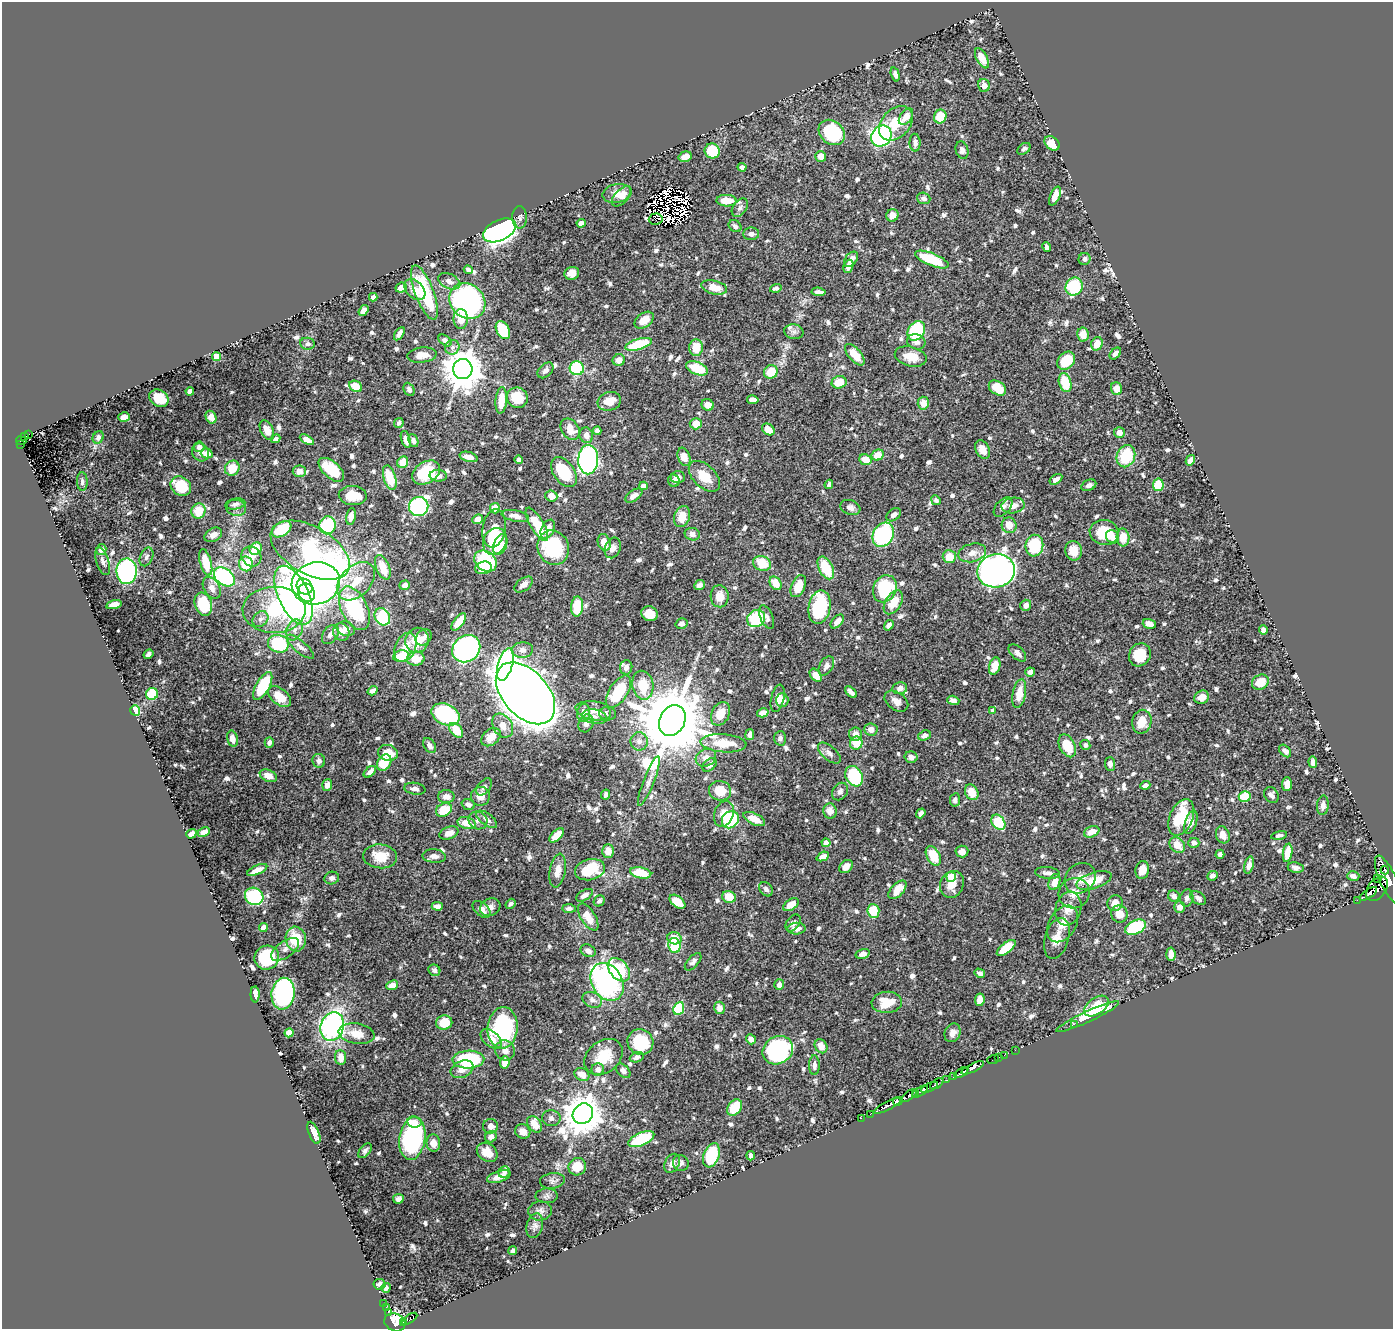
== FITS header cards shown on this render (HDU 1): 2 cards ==
NAXIS1  =                 1391
NAXIS2  =                 1327

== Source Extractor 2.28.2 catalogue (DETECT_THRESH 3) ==
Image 1391 x 1327 px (HDU 1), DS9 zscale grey, 1 PNG px = 1 image px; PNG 1395 x 1331 px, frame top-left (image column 1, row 1327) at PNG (2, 2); each listed source drawn as its Kron ellipse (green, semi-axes under 4 px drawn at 4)
Background 0.615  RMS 0.0073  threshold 0.0219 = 3 sigma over >= 5 px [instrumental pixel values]
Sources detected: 889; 13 with non-positive FLUX_AUTO (blend fragments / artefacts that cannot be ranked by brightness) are neither listed nor drawn; of the other 876, the 500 brightest by FLUX_AUTO listed and drawn (376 fainter detections omitted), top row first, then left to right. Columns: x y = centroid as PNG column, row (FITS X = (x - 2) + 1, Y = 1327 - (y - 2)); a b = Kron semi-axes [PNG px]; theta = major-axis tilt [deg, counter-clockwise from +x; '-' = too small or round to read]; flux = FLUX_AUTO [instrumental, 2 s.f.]
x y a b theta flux
982 58 11 5 -63 7.4
895 74 7 4 -74 2.1
984 85 6 6 - 3.4
940 116 7 6 - 14
906 117 9 6 54 5.6
896 123 19 14 47 13
832 132 14 11 -39 42
881 136 11 9 50 120
915 143 9 5 -88 2.4
1052 143 8 6 -42 7.4
1024 149 7 5 37 1.5
962 150 9 6 -72 1.8
712 151 8 7 - 20
821 156 5 5 - 5.5
685 157 7 5 16 3.6
742 167 4 4 - 2.1
617 194 14 9 12 5.9
622 196 12 6 46 4
1055 196 10 5 68 4
924 198 7 5 -19 2
726 201 10 6 -1 7.9
740 208 10 6 53 2
892 215 6 6 - 3.6
520 217 11 7 90 1.8
656 219 7 5 3 3.3
581 223 4 4 - 2.4
735 226 7 5 -37 1.9
500 230 18 10 25 330
751 234 8 6 1 2.5
1047 247 5 4 - 1.6
851 259 9 5 51 3
932 259 18 6 -22 20
1084 259 6 6 - 1.8
848 266 7 4 70 2.6
468 270 5 4 - 2
572 273 7 6 - 3.6
449 281 12 7 -26 3
714 287 13 6 -13 8.3
1074 287 9 8 - 37
401 288 6 4 25 4.2
776 288 6 4 17 1.5
415 290 12 8 -45 5
424 292 29 9 -69 41
818 292 7 4 -6 1.7
373 297 4 4 - 1.8
467 301 19 16 -43 160
363 311 6 4 54 4.2
461 319 10 7 -89 7.3
644 320 11 7 37 5.1
503 330 9 6 -61 22
916 331 10 8 57 41
794 332 9 7 -12 1.9
399 334 7 4 56 2.4
1083 334 7 6 - 5.1
445 340 7 4 -36 1.7
916 342 9 7 -20 2.4
307 344 7 6 - 1.7
638 344 14 5 16 22
1097 344 7 5 70 5.8
452 347 7 7 - 1.7
696 348 8 7 - 9
1115 354 7 4 45 2.3
422 355 15 7 6 4.5
855 355 13 6 -49 9.8
911 356 16 9 -14 8.5
217 357 4 4 - 17
619 360 6 6 - 4.2
1066 361 10 7 47 16
577 368 7 7 - 43
697 368 11 6 -21 15
463 369 10 9 - 1500
545 370 9 6 45 2.3
771 372 7 6 - 12
839 382 7 6 - 7.8
1065 383 10 6 -74 16
356 386 7 5 -32 10
997 388 9 6 -35 12
409 389 7 5 -65 1.5
1116 389 6 5 - 6.1
190 391 4 4 - 4.7
159 398 10 8 -33 10
517 398 10 10 - 11
501 400 13 5 85 8.5
753 400 6 4 -10 4.2
609 401 12 9 17 6.9
923 403 6 5 - 5.9
708 405 6 6 - 4.4
124 417 6 4 15 5.3
211 417 6 5 - 4.5
399 423 5 4 - 1.6
696 424 6 5 - 7.5
570 429 11 8 -55 7.7
267 430 10 6 -63 5
768 430 7 5 -37 6.7
597 431 4 4 - 2.4
1119 432 5 5 - 3.5
28 435 4 2 - 8.5
586 435 8 6 -71 3.2
25 437 3 2 - 14
98 437 6 5 - 1.8
275 439 5 4 - 1.9
406 439 9 4 -73 2.9
307 440 8 4 -28 4.2
21 441 5 2 - 9.8
413 441 6 4 -67 1.6
21 444 2 2 - 3.1
199 447 5 5 - 2.2
983 450 10 6 -61 4
200 452 9 8 - 2.7
207 453 6 5 - 4.8
878 455 6 5 - 7.5
1126 456 11 9 68 22
468 457 9 5 -16 3.5
684 457 9 6 -70 5.4
519 459 4 4 - 1.7
588 460 14 10 89 180
865 460 6 5 - 8
1190 460 5 4 - 4
403 462 6 5 - 6.8
232 468 8 7 - 9.7
331 470 15 8 -41 16
299 471 6 6 - 4.1
564 472 17 10 -55 21
426 473 15 10 32 21
438 476 8 6 -4 3.6
704 476 19 11 -44 11
678 477 7 6 - 2.7
390 478 12 6 -74 17
1056 479 7 4 33 2.4
82 481 9 5 -87 1.9
674 481 6 5 - 2
829 484 5 4 - 1.6
1089 485 8 5 25 1.8
1158 485 6 5 - 16
181 486 11 9 -36 20
644 486 4 4 - 3.6
353 495 14 9 -4 8.3
551 496 6 5 - 4.5
634 496 9 5 35 3.2
936 500 5 4 - 1.5
235 504 10 5 11 1.7
1013 505 11 7 9 4.3
419 507 10 9 - 82
850 507 10 7 -19 2.7
1003 507 11 7 47 2.5
236 508 10 8 -15 2.4
495 508 5 5 - 7.2
198 511 7 7 - 12
893 515 8 5 38 2
351 516 8 4 80 3.2
515 516 14 5 -11 3.7
682 517 11 8 72 8
478 519 5 4 - 5.6
537 524 19 6 -59 16
327 525 9 8 - 32
1009 525 8 7 - 6
494 528 19 11 80 11
282 529 11 7 33 16
548 529 10 6 64 5.6
1104 532 15 12 -10 20
692 534 8 6 -17 2.8
213 535 9 6 30 3
883 535 13 10 60 89
1112 537 7 6 - 4.8
1123 537 9 6 -87 8.8
495 541 14 11 64 21
604 542 8 6 -71 5.3
500 545 11 6 71 9.1
1034 546 11 9 83 28
553 548 17 15 -65 36
613 548 10 7 69 3.1
256 549 6 5 - 15
101 550 5 5 - 2.6
310 550 43 23 -29 130
1074 551 10 8 -79 7.5
972 553 14 9 14 4.4
146 557 10 6 66 2.1
251 557 10 9 - 4.5
949 557 6 6 - 8.4
103 561 14 6 -72 2.1
485 561 12 9 -37 33
206 562 13 5 -75 14
762 563 9 7 -24 12
246 564 7 7 - 15
383 567 13 6 -67 9.7
484 568 8 6 13 8.1
826 568 12 7 -63 19
127 571 13 10 89 140
996 571 19 16 11 250
224 577 12 8 -38 60
356 581 22 15 46 15
316 583 24 21 15 340
776 583 7 5 -56 7.4
524 584 10 6 36 2.8
405 585 5 4 - 3
699 585 5 4 - 2.7
798 586 12 7 66 7.9
305 587 8 7 - 94
212 588 12 8 -60 3.2
885 589 14 11 65 35
307 593 9 8 - 130
294 595 32 15 -65 180
720 596 11 9 -87 5.7
893 602 13 8 58 9.6
203 604 12 8 -71 22
114 605 8 4 14 4.1
1026 605 5 5 - 3.6
577 607 10 6 86 15
819 607 17 11 79 41
354 608 23 13 -64 48
274 610 31 23 1 49
649 614 8 7 - 8.8
382 617 9 7 -60 30
767 617 12 6 -67 2.4
260 619 9 7 43 2
756 619 9 8 - 30
837 621 8 5 46 3.9
459 622 10 5 53 8.3
681 624 6 5 - 2.3
1149 624 7 4 -15 3.6
889 625 5 4 - 2.9
346 629 9 7 -19 3
294 630 11 8 68 3.1
1263 630 5 4 - 2.5
341 632 9 8 - 4.2
330 634 11 7 54 2.4
424 637 9 7 47 3
417 640 12 11 - 12
278 644 10 9 - 38
300 647 17 6 -40 2.6
405 647 15 10 67 8.8
466 649 15 13 40 160
522 650 11 7 4 3.3
1017 653 10 6 -44 2.5
148 654 5 4 - 1.6
1140 655 12 10 61 15
401 656 8 5 11 12
416 659 9 7 5 9.6
505 665 16 7 73 170
826 666 10 6 58 2.6
995 666 9 5 72 7.5
626 667 7 6 - 2.3
1030 672 5 4 - 3.5
816 675 7 5 -51 7.2
1260 682 9 7 29 11
643 685 14 10 -78 15
263 686 15 6 60 23
900 688 7 6 - 2.4
372 691 5 4 - 2.2
618 692 18 9 57 23
851 692 7 4 -43 2.1
525 693 36 22 -48 2300
1019 693 15 6 78 7.8
152 694 6 5 - 20
280 697 13 8 -40 8.5
1202 697 7 6 - 4.4
778 698 14 6 77 3.8
782 700 7 6 - 3.3
953 700 6 4 -18 2.2
896 701 13 8 -36 3.7
135 710 5 5 - 27
596 711 20 9 -10 5.3
993 711 4 4 - 2.2
584 713 9 6 83 5.2
605 713 6 6 - 1.7
763 713 6 4 15 4.8
446 714 15 10 -24 76
720 714 12 8 64 8.7
594 717 12 7 -11 2.8
672 720 16 12 62 6000
1142 722 12 9 79 8.5
586 723 9 7 65 3.1
503 726 13 9 -58 5
871 729 6 6 - 3.5
456 730 8 5 -50 11
855 734 7 6 - 3.5
750 735 5 4 - 1.7
924 735 6 5 - 1.8
491 737 11 7 42 6.7
780 738 7 6 - 2
232 739 8 5 -77 3.9
639 741 9 8 - 3.1
269 742 5 4 - 2.1
723 743 23 9 -4 13
856 743 6 6 - 11
1085 745 5 5 - 1.5
430 746 8 5 -55 2.7
1067 746 12 7 -63 12
1285 751 7 4 -47 2.4
388 753 10 8 -13 11
829 753 14 7 -42 2.9
911 757 6 5 - 2.3
706 758 10 8 26 3.7
319 761 7 6 - 2.1
1313 762 6 4 -87 2.4
384 763 9 6 58 14
1110 764 7 5 -86 2.4
710 765 8 5 41 2.5
370 772 7 4 42 2.1
268 776 9 6 -25 5.2
854 776 11 8 -60 41
649 781 26 5 68 3.8
1287 784 7 5 87 5.8
327 785 5 5 - 3.9
1145 785 5 4 - 2.3
484 787 10 6 50 1.7
415 789 11 6 -8 2.2
720 791 11 9 -15 10
840 791 9 7 56 2.1
972 792 8 6 -60 8.7
606 794 5 3 - 1.8
1271 795 8 6 -57 2.1
480 796 9 9 - 4.7
446 797 8 6 0 3.7
1245 797 6 5 - 16
955 800 7 5 80 1.5
468 804 7 5 -19 2.2
1323 805 10 6 84 2.8
444 810 8 6 28 14
830 811 7 7 - 4.3
921 813 5 4 - 2
724 814 13 9 70 5.7
1181 817 19 11 67 26
487 819 12 6 -36 2.5
754 819 12 5 -26 8.1
478 820 9 8 - 2.3
730 820 9 8 - 30
998 822 8 6 -56 17
1191 822 12 6 71 3.5
466 823 9 6 -14 7.1
204 832 6 4 27 3.8
1092 832 8 5 21 5.8
449 833 10 6 21 3.4
191 834 5 4 - 2.8
557 835 9 5 44 9.1
1223 835 9 6 -70 4.4
1279 835 8 4 11 1.5
826 843 4 4 - 4.1
1194 843 5 5 - 2.1
1177 845 9 6 -46 7.2
608 851 7 5 -90 5.3
962 851 6 6 - 3.6
1288 853 9 4 80 8.4
1220 854 5 4 - 1.9
380 856 17 12 -4 11
434 856 12 6 -5 2.7
933 856 10 6 -62 13
823 857 6 4 25 3.1
1249 865 9 4 77 2.4
846 866 7 5 46 4.2
1296 868 8 5 -9 2.2
257 870 11 4 24 5.1
590 870 15 10 14 24
1142 870 9 6 78 4.7
1385 870 4 2 - 230
558 871 17 8 80 5.2
641 873 11 5 -11 13
1047 873 12 6 -5 2.6
1212 876 5 4 - 2.1
1353 876 6 5 - 2
951 877 5 5 - 21
332 878 7 6 - 1.7
1080 878 17 14 41 5.5
1377 878 3 2 - 33
1094 880 18 8 18 12
1388 880 26 8 -66 1600
1054 882 8 5 70 5.8
952 884 14 11 66 6.9
766 889 8 6 -51 2
1377 889 13 9 54 640
897 890 11 6 47 7.5
1074 893 16 15 - 6.1
1368 894 10 3 34 370
584 895 9 5 32 3
254 896 9 8 - 51
1174 896 6 5 - 2.3
729 897 7 6 - 8
1187 898 8 6 80 1.9
1198 898 9 5 -38 2.1
1357 900 2 2 - 19
599 901 6 5 - 1.5
677 902 9 5 -36 8
1115 903 8 7 - 6
510 904 5 4 - 1.5
791 905 9 5 34 6.5
437 906 6 4 -1 2.7
490 907 10 8 26 2.8
1179 907 5 5 - 4
569 908 7 4 0 1.7
482 909 10 6 -40 3.4
1068 909 17 13 75 5.8
873 911 7 6 - 14
1119 914 9 8 - 6.3
588 917 15 7 -58 6.2
793 923 9 6 53 1.7
1063 924 20 13 57 6.8
1135 927 11 7 27 35
263 928 4 4 - 3.2
796 929 9 6 2 3.5
674 938 7 6 - 7.4
1057 938 21 12 73 5.9
296 939 12 10 -81 15
674 945 7 6 - 26
1006 948 11 5 38 19
285 949 16 8 36 3.9
588 951 8 6 -28 2.4
863 954 7 4 16 2.7
1171 954 7 4 -84 5
267 958 12 12 - 26
693 962 10 5 48 1.7
434 970 6 5 - 1.9
619 970 13 9 -48 24
980 973 5 4 - 2.2
607 982 20 15 -59 110
392 985 6 4 24 4.5
779 985 5 5 - 2.5
255 994 8 4 -88 3.3
283 994 16 11 81 84
592 1000 10 7 -24 2.9
980 1000 6 5 - 6.6
887 1002 15 10 4 13
1096 1006 14 8 34 12
679 1008 6 5 - 26
719 1008 6 5 - 3.6
1088 1017 34 5 25 13
444 1023 8 7 - 10
1074 1024 2 2 - 22
332 1027 15 11 72 120
503 1028 20 15 84 61
289 1033 4 4 - 11
952 1033 9 7 66 3.5
357 1034 18 10 -10 7.3
491 1039 12 7 -40 5.5
751 1039 5 4 - 3.1
640 1042 13 12 - 21
821 1046 7 6 - 5.3
505 1050 10 9 - 4.3
778 1050 16 13 32 85
1015 1050 2 2 - 7.4
1004 1055 2 2 - 4.4
604 1057 21 15 39 13
637 1057 7 5 20 1.8
999 1057 2 2 - 1.5
341 1058 7 5 -85 4.2
468 1060 16 9 2 50
993 1060 6 2 18 3.1
505 1062 6 4 85 5.6
814 1065 10 5 -90 2.4
973 1068 12 3 26 400
462 1069 12 8 23 5.1
598 1069 6 6 - 2.8
623 1071 8 5 -44 2.6
961 1072 8 3 34 310
582 1074 8 6 -28 5.7
954 1077 3 3 - 23
947 1080 4 3 - 5.6
937 1084 8 3 35 130
929 1087 9 3 27 110
920 1092 9 3 32 73
915 1093 3 2 - 28
909 1096 9 3 37 350
898 1101 5 3 - 100
887 1106 15 3 27 380
735 1108 9 6 54 16
583 1114 11 9 46 1400
870 1114 2 2 - 26
551 1118 9 8 - 2.4
861 1118 2 2 - 13
414 1122 7 5 -9 3.1
535 1124 9 6 -53 6.9
491 1126 7 7 - 3.2
523 1131 8 7 - 3.9
314 1133 12 5 -67 3.6
491 1137 6 5 - 2.4
412 1139 21 13 81 78
641 1139 14 6 23 29
433 1143 8 7 - 4.9
365 1151 8 5 52 1.5
487 1152 11 8 -36 6.7
711 1155 12 7 70 24
751 1156 4 4 - 2.9
672 1163 10 7 62 2.6
681 1163 8 7 - 2
577 1167 9 8 - 8.3
504 1172 6 5 - 1.6
499 1177 12 5 17 4.7
552 1181 12 8 8 1.9
547 1196 11 7 2 1.7
398 1199 5 4 - 1.7
540 1211 12 9 5 2.2
535 1226 12 8 74 2.1
513 1251 4 4 - 1.7
380 1284 6 5 - 2.3
386 1288 5 4 - 1.6
384 1304 2 2 - 3.5
386 1308 3 2 - 5.1
388 1313 4 3 - 18
410 1319 9 4 33 70
395 1322 11 8 -26 300
404 1322 3 2 - 15
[376 fainter detections neither listed nor drawn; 13 non-positive-flux detections neither listed nor drawn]